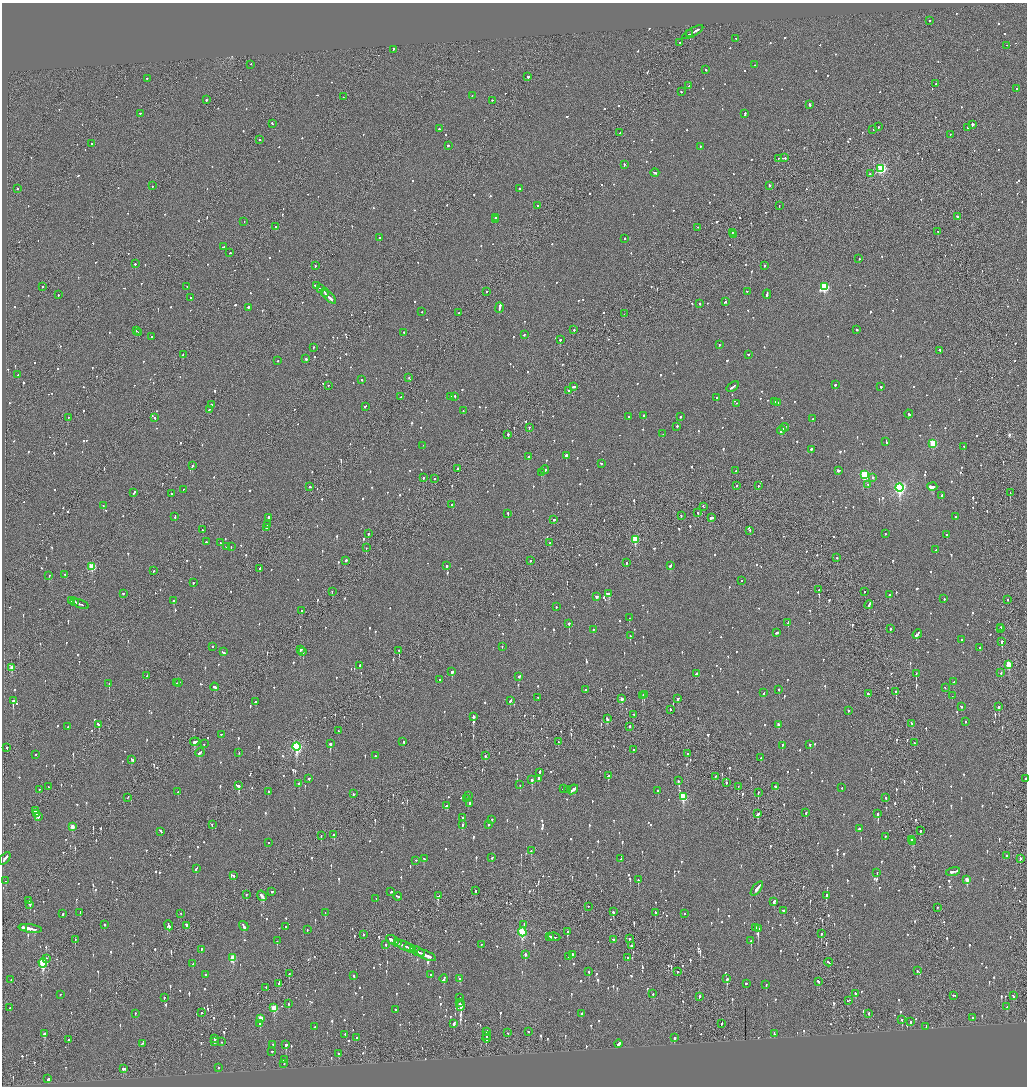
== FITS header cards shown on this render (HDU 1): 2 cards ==
NAXIS1  =                 2050
NAXIS2  =                 2168

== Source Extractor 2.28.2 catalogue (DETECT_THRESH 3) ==
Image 2050 x 2168 px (HDU 1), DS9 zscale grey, zoomed out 1/2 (1 PNG px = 2 x 2 image px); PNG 1029 x 1088 px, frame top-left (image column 2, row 2168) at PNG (2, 3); each listed source drawn as its Kron ellipse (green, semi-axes under 4 px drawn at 4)
Background -0.0907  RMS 0.068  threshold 0.203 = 3 sigma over >= 5 px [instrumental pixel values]
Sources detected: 1525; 51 cannot appear on this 1/2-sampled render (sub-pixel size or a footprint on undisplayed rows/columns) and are neither listed nor drawn; of the other 1474, the 500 brightest by FLUX_AUTO listed and drawn (974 fainter detections omitted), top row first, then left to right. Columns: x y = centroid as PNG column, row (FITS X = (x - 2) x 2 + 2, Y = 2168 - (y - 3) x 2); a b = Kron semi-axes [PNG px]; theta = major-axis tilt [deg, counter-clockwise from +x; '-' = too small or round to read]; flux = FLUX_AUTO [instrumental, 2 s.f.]
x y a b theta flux
929 21 2 2 - 63
693 33 12 2 30 420
690 34 3 1 - 160
736 39 2 2 - 85
680 43 2 2 - 82
1006 46 2 1 - 61
394 50 3 2 - 130
251 65 2 2 - 76
755 65 2 2 - 98
706 70 2 2 - 84
528 77 2 1 - 780
147 79 2 2 - 210
936 84 2 2 - 170
689 86 2 2 - 76
1017 89 2 2 - 160
681 92 2 2 - 140
472 96 2 2 - 62
343 97 2 1 - 260
206 100 2 2 - 280
492 101 2 2 - 73
810 105 2 2 - 410
140 114 2 2 - 95
745 114 3 2 - 98
272 124 2 2 - 83
972 125 2 2 - 1700
878 127 2 2 - 69
968 128 2 2 - 72
439 129 2 2 - 81
873 130 2 2 - 90
620 133 2 1 - 120
950 135 2 1 - 93
260 140 2 2 - 82
92 144 2 2 - 120
448 146 2 2 - 220
700 147 2 2 - 140
785 158 2 2 - 69
778 159 2 2 - 67
624 165 3 2 - 72
881 169 3 3 - 1700
655 173 4 2 - 170
870 174 2 1 - 120
152 186 2 2 - 80
769 186 2 2 - 130
18 189 2 2 - 60
519 189 2 1 - 420
537 206 2 2 - 110
779 206 2 1 - 74
957 217 2 2 - 220
496 218 2 2 - 320
495 220 2 2 - 120
244 222 2 1 - 67
276 227 2 2 - 180
697 228 2 1 - 82
938 232 2 2 - 65
732 233 2 2 - 64
734 235 2 1 - 80
379 238 2 2 - 160
625 239 2 2 - 180
223 247 3 2 - 120
229 253 3 1 - 86
859 259 2 2 - 80
135 264 2 2 - 300
315 266 2 2 - 230
765 266 2 2 - 79
316 286 3 2 - 180
42 287 2 2 - 72
187 287 2 1 - 120
824 287 3 3 - 1200
320 289 4 2 - 600
486 292 2 1 - 210
747 292 2 2 - 70
325 293 4 1 - 170
58 295 2 2 - 75
767 295 4 2 - 250
329 297 9 2 -40 360
191 298 2 2 - 63
725 302 3 2 - 150
699 304 2 2 - 110
248 308 2 2 - 440
499 308 5 2 - 410
422 312 2 2 - 84
459 313 2 2 - 64
624 314 2 1 - 180
856 329 3 2 - 95
574 330 2 2 - 220
136 331 2 2 - 76
139 333 2 2 - 170
404 333 2 2 - 72
524 335 2 2 - 67
152 337 2 2 - 60
560 340 2 2 - 450
719 345 2 2 - 110
313 348 2 2 - 200
940 351 2 2 - 80
183 355 3 1 - 79
748 355 2 2 - 67
306 359 2 2 - 370
278 361 2 2 - 78
18 375 2 2 - 100
409 378 2 2 - 87
362 380 2 2 - 88
835 385 2 2 - 360
328 386 2 2 - 120
574 387 3 2 - 100
733 387 7 2 36 210
881 387 2 2 - 150
568 391 2 2 - 130
401 397 3 1 - 80
451 397 2 2 - 160
455 397 2 2 - 110
717 398 2 2 - 100
775 402 2 1 - 100
777 403 4 2 - 190
737 404 2 2 - 80
211 405 2 2 - 170
365 407 3 2 - 100
209 410 3 2 - 150
463 411 2 2 - 61
909 414 4 2 - 170
643 416 2 2 - 380
628 417 2 2 - 84
680 417 2 2 - 63
68 418 2 2 - 67
154 418 2 2 - 180
812 419 2 2 - 82
677 427 2 2 - 430
529 428 2 2 - 66
785 428 4 1 - 130
781 431 4 2 - 160
663 434 2 2 - 69
508 435 2 2 - 170
886 442 3 2 - 160
933 444 3 3 - 580
423 446 2 1 - 200
964 447 2 1 - 82
811 450 2 2 - 380
566 456 3 2 - 560
529 457 2 2 - 630
601 464 3 2 - 86
192 466 3 2 - 76
458 469 2 2 - 300
545 470 4 2 - 170
736 471 2 2 - 80
838 471 3 2 - 280
541 473 3 2 - 130
864 476 3 3 - 1200
423 478 2 1 - 380
873 478 2 2 - 110
435 479 2 1 - 150
868 485 2 2 - 280
736 486 2 1 - 75
758 486 2 2 - 64
310 487 2 2 - 63
932 487 5 2 - 840
900 488 4 4 - 2900
184 490 2 1 - 71
134 493 3 2 - 180
1010 493 2 1 - 100
171 494 2 2 - 66
942 496 2 2 - 110
452 505 2 2 - 72
103 506 2 2 - 73
703 507 3 1 - 110
698 513 3 2 - 100
508 514 2 2 - 140
681 516 2 2 - 74
175 517 3 2 - 77
955 517 2 2 - 73
269 518 2 2 - 600
711 518 3 2 - 120
554 520 2 2 - 61
267 525 3 2 - 160
266 528 2 2 - 150
203 530 2 2 - 66
750 531 2 2 - 110
368 534 2 2 - 75
885 534 2 2 - 110
947 535 2 2 - 300
635 540 3 3 - 550
206 542 2 2 - 90
221 543 3 2 - 140
550 543 3 2 - 170
226 547 2 2 - 67
231 547 2 2 - 110
366 548 2 1 - 130
936 550 2 2 - 86
837 558 2 1 - 290
345 561 2 2 - 330
530 561 2 1 - 160
627 563 3 2 - 67
447 566 2 2 - 120
670 566 3 2 - 110
92 567 3 3 - 580
260 569 2 1 - 260
153 571 3 2 - 73
65 575 3 2 - 110
49 576 2 2 - 76
741 581 2 1 - 74
193 583 2 2 - 83
819 590 2 1 - 150
332 592 2 1 - 78
865 592 2 2 - 63
123 594 2 2 - 100
608 594 4 2 - 440
889 595 2 2 - 95
597 597 3 2 - 110
944 599 2 2 - 85
1008 600 2 1 - 70
72 601 3 2 - 260
174 601 2 2 - 260
74 602 3 2 - 280
81 605 8 2 -22 360
869 605 5 2 - 180
556 607 2 2 - 61
302 611 2 2 - 90
629 618 2 2 - 220
788 623 3 2 - 170
569 624 2 2 - 460
1001 628 2 1 - 61
890 629 2 2 - 200
1001 629 2 2 - 70
593 630 2 2 - 120
776 633 3 2 - 180
917 634 5 2 - 210
630 636 2 2 - 200
962 640 2 2 - 120
1002 642 3 2 - 200
212 647 2 2 - 82
502 647 2 1 - 97
980 648 2 2 - 72
300 650 2 2 - 170
399 651 2 2 - 160
223 652 3 2 - 220
303 652 2 2 - 200
1009 665 3 3 - 460
360 666 2 2 - 150
12 668 3 2 - 200
452 672 2 2 - 380
1001 673 2 2 - 61
696 674 3 2 - 120
916 674 2 1 - 170
147 676 2 1 - 86
519 677 2 2 - 340
439 680 2 2 - 310
954 682 3 2 - 96
176 683 2 1 - 93
179 683 2 2 - 110
109 684 2 2 - 160
214 687 4 2 - 210
945 688 2 2 - 63
586 690 2 2 - 76
779 690 2 2 - 66
896 692 3 2 - 380
764 693 3 2 - 85
868 694 3 2 - 250
644 695 3 2 - 420
642 696 2 2 - 74
952 696 2 2 - 290
538 698 2 2 - 100
622 699 3 2 - 98
678 699 3 2 - 83
13 701 2 2 - 830
510 701 3 2 - 410
255 702 2 2 - 73
961 707 3 2 - 91
999 707 2 2 - 220
670 710 2 2 - 260
848 711 2 2 - 88
634 715 2 2 - 63
473 717 3 2 - 340
607 719 3 2 - 150
965 722 2 2 - 76
912 724 4 2 - 150
98 725 4 2 - 160
778 725 3 2 - 72
68 727 2 2 - 61
630 727 2 1 - 280
338 731 2 2 - 94
221 735 2 2 - 66
195 742 4 2 - 360
403 742 2 2 - 150
558 742 2 1 - 150
914 743 2 2 - 64
204 744 2 2 - 100
330 744 3 2 - 430
810 745 2 2 - 69
782 746 3 2 - 110
297 747 4 3 - 1700
7 748 2 2 - 160
633 750 2 2 - 220
200 753 5 2 - 150
239 753 2 2 - 66
687 754 2 1 - 75
36 755 2 2 - 72
376 756 3 2 - 180
485 756 2 2 - 100
761 758 3 2 - 90
132 760 4 2 - 100
539 773 3 2 - 180
608 776 2 2 - 200
715 777 3 1 - 98
309 779 3 2 - 79
539 779 3 2 - 96
1025 779 3 1 - 76
532 780 3 2 - 170
678 781 2 2 - 150
726 783 2 2 - 87
299 784 2 2 - 73
520 785 2 1 - 92
239 786 2 2 - 410
48 787 2 2 - 66
738 787 2 1 - 110
775 787 2 2 - 120
842 788 2 2 - 88
563 789 2 2 - 66
39 790 2 1 - 63
568 790 2 2 - 67
573 790 5 2 - 360
658 791 2 2 - 66
178 792 2 2 - 200
268 792 3 2 - 110
758 793 2 2 - 99
353 794 2 1 - 71
468 796 2 2 - 92
683 797 4 3 - 740
128 798 3 1 - 88
886 798 2 2 - 62
467 799 2 2 - 110
470 804 2 2 - 230
446 806 3 2 - 94
35 811 4 2 - 190
806 813 2 2 - 190
37 814 3 1 - 160
758 814 4 2 - 350
878 814 3 2 - 470
38 817 4 2 - 190
463 818 2 2 - 140
492 820 2 2 - 280
212 825 2 2 - 94
462 825 2 2 - 83
489 825 2 2 - 82
72 827 3 2 - 190
859 829 3 2 - 360
920 831 3 2 - 75
161 832 3 2 - 140
334 835 2 2 - 290
321 836 2 1 - 67
885 837 2 1 - 89
912 840 3 1 - 120
913 842 4 2 - 180
269 843 2 1 - 71
531 851 2 2 - 70
1007 856 2 2 - 100
492 858 2 2 - 97
5 859 7 2 50 340
424 859 3 2 - 87
620 859 2 2 - 73
1020 859 2 2 - 430
416 861 2 1 - 66
196 869 4 2 - 170
953 872 7 2 14 240
877 873 2 2 - 72
234 876 2 2 - 62
638 880 2 2 - 88
967 880 4 2 - 170
6 881 2 2 - 78
757 889 8 2 52 410
475 891 2 2 - 200
272 892 2 2 - 190
391 892 3 2 - 70
246 895 2 2 - 66
262 896 5 2 - 270
438 896 4 2 - 240
826 896 3 2 - 140
398 897 4 2 - 130
376 899 2 2 - 65
29 901 2 1 - 64
774 902 3 2 - 130
30 905 2 2 - 180
588 907 2 1 - 75
937 908 2 2 - 76
783 911 3 2 - 66
613 912 2 2 - 230
80 913 3 2 - 160
325 913 2 2 - 320
655 913 3 2 - 140
63 914 3 2 - 87
181 914 2 2 - 60
684 914 2 2 - 180
105 925 2 2 - 88
524 925 2 1 - 76
169 926 5 2 - 160
186 926 3 2 - 170
244 926 5 2 - 160
286 927 2 2 - 220
23 928 3 2 - 1200
756 928 2 2 - 94
30 929 12 2 -7 4100
758 929 2 2 - 1800
307 930 2 2 - 64
522 932 4 3 - 1100
567 932 3 2 - 110
821 934 3 2 - 120
363 935 3 1 - 74
549 937 2 2 - 97
554 937 6 2 -7 380
629 939 2 2 - 68
75 940 3 1 - 90
392 940 7 2 -27 440
613 940 4 2 - 200
277 941 2 2 - 82
751 941 2 2 - 250
397 943 3 1 - 180
386 945 3 2 - 60
481 945 2 2 - 70
404 946 10 2 -24 520
631 946 2 2 - 120
410 949 6 2 -25 520
201 950 3 2 - 110
418 952 8 2 -25 520
525 955 3 2 - 110
572 955 3 2 - 560
426 956 10 2 -24 470
569 957 2 2 - 350
233 958 3 3 - 330
628 958 3 2 - 63
46 959 2 2 - 91
43 963 5 3 - 1200
828 963 4 2 - 130
193 964 3 2 - 120
917 971 2 2 - 73
589 972 3 2 - 76
677 972 3 2 - 79
289 974 2 2 - 74
206 975 3 1 - 120
430 975 2 2 - 64
354 976 2 2 - 74
444 979 4 2 - 190
460 979 3 2 - 80
727 979 3 2 - 190
11 980 2 1 - 110
818 982 3 2 - 93
279 984 4 2 - 100
746 984 2 2 - 170
766 985 2 2 - 70
266 988 2 1 - 67
653 994 2 2 - 95
855 994 3 2 - 200
60 995 2 2 - 67
954 996 3 2 - 91
1013 996 3 2 - 67
699 997 4 2 - 160
164 998 2 2 - 100
460 998 2 2 - 66
849 1001 3 1 - 240
460 1003 2 1 - 260
289 1004 3 2 - 61
461 1006 5 2 - 5000
1007 1007 3 2 - 87
10 1008 2 2 - 68
274 1008 4 3 - 380
395 1010 2 1 - 270
201 1013 2 2 - 140
135 1014 2 2 - 79
582 1014 2 2 - 120
869 1014 3 2 - 62
260 1018 3 3 - 290
973 1018 2 2 - 86
902 1020 2 2 - 130
910 1022 2 2 - 60
260 1024 2 2 - 220
454 1024 2 2 - 520
721 1024 3 2 - 160
314 1027 2 2 - 120
926 1027 3 1 - 200
486 1032 4 1 - 190
529 1032 2 1 - 98
508 1033 2 2 - 63
44 1034 3 3 - 110
774 1034 3 2 - 140
345 1035 2 2 - 68
486 1036 3 2 - 170
356 1038 3 2 - 96
674 1038 2 2 - 680
215 1039 3 2 - 160
486 1039 4 1 - 110
68 1040 2 2 - 87
214 1042 3 2 - 170
222 1042 2 2 - 66
142 1044 3 2 - 73
618 1044 4 2 - 140
273 1045 2 2 - 64
286 1045 3 2 - 260
272 1052 2 2 - 91
339 1054 2 2 - 140
285 1060 3 2 - 150
284 1064 2 2 - 140
218 1068 2 2 - 120
124 1069 3 2 - 120
48 1079 3 3 - 110
At the frame edge (FLAGS 8, measured only in part): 1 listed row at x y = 1025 779
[974 fainter detections neither listed nor drawn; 51 sub-pixel or undisplayed-footprint detections neither listed nor drawn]